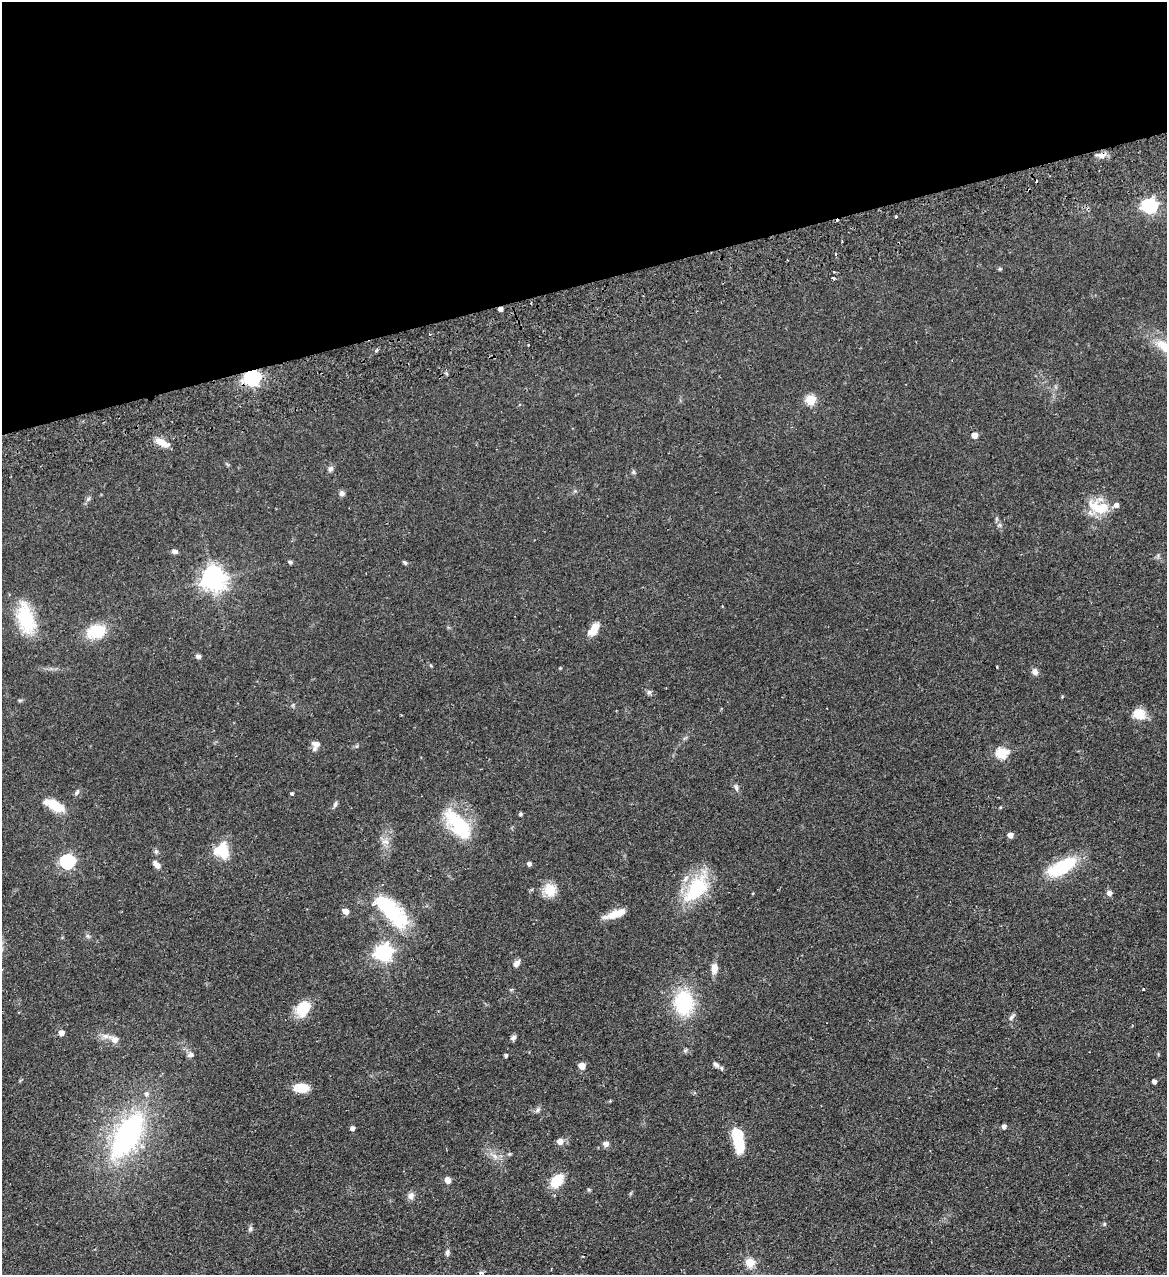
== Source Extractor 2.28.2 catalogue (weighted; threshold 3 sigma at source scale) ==
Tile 3 of 4 x 4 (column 3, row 1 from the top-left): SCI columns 2496-3660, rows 3875-5147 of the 5107 x 5203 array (HDU 1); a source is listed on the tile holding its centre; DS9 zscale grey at full resolution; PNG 1169 x 1277 px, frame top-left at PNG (2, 2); no overlay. Shown black and unused: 22% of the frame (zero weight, under 2 of 3 exposures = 3% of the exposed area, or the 3 px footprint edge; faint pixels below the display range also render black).
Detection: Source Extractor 2.28.2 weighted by HDU 2 'WHT'; one run over the whole footprint, this tile lists its part. Background 0.0555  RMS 0.005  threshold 0.0226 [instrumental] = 3 sigma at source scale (4.5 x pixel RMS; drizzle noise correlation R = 1.50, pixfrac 1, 0.05/0.05 arcsec/px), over >= 5 px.
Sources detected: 96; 4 inside a brighter object's white glare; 5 cosmic-ray / hot-pixel residue — not listed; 2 inside a brighter listed object's ellipse — not listed separately; the other 85 listed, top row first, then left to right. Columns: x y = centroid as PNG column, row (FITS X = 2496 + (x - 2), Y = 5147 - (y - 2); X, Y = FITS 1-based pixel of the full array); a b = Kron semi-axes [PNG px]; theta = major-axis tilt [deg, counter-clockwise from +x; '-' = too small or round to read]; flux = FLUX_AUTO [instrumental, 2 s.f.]
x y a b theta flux
1101 155 10 7 -7 2.7
1150 206 7 6 - 100
895 216 3 3 - 0.86
832 278 4 3 - 0.73
1166 348 37 13 -34 14
377 350 4 3 - 1.1
252 378 7 6 - 140
811 400 5 5 - 24
974 435 5 5 - 4
162 442 17 7 -28 5
330 469 8 6 64 1.5
633 472 6 5 - 0.8
342 493 7 7 - 1.4
88 499 6 4 45 0.9
1102 508 21 14 24 11
1000 525 6 5 - 0.99
174 551 7 5 -10 1.5
290 562 5 4 - 1
405 563 6 4 -39 0.83
213 579 8 7 - 370
26 618 40 19 -76 22
594 629 16 8 58 6.1
96 632 19 14 14 16
198 656 6 5 - 1.2
997 667 3 2 - 0.4
1035 672 8 7 - 2.1
649 692 6 6 - 1.1
1062 697 4 3 - 0.44
20 700 6 4 1 0.61
1139 714 14 12 -19 7.4
316 744 12 8 -11 2.7
1002 753 6 5 - 36
736 787 10 5 -73 1.3
77 792 10 5 63 1
292 794 4 3 - 1.5
335 804 9 4 65 1
55 805 20 8 -28 13
521 814 4 4 - 0.8
453 818 40 24 -37 21
1010 835 4 4 - 3.5
385 842 12 6 -5 2
222 851 18 16 -56 13
67 861 6 6 - 87
156 864 10 6 -46 2.5
529 864 4 4 - 1.4
1062 867 29 12 29 29
696 888 42 22 53 27
550 890 16 15 - 7.7
1109 893 6 5 - 2.3
346 911 7 6 - 3
391 911 54 20 -45 35
615 914 25 7 20 7.3
384 952 7 7 - 160
517 963 9 6 49 2.3
714 968 15 8 87 3.3
1143 989 3 3 - 0.62
684 1003 23 17 -87 33
303 1009 18 13 48 12
1011 1017 10 5 49 1.2
61 1033 5 5 - 3.6
513 1038 7 6 - 1.4
114 1039 13 8 -31 3.5
190 1055 10 6 19 1.4
506 1055 4 4 - 0.92
716 1065 9 6 -32 1.6
582 1066 5 5 - 8.2
1154 1081 4 4 - 1.8
301 1088 16 9 -5 8.7
538 1110 8 5 47 1.1
1004 1126 4 4 - 1.8
352 1128 4 4 - 1.9
127 1135 49 22 59 94
560 1141 5 5 - 4.1
738 1142 27 12 -71 13
606 1144 7 7 - 1.8
509 1154 5 4 - 0.61
495 1156 12 5 -48 2.3
448 1180 5 5 - 5.7
557 1181 15 10 53 11
411 1196 9 7 76 2.4
1104 1224 5 4 - 0.71
250 1229 8 5 84 1
447 1252 9 5 81 1.3
750 1262 5 5 - 16
481 1273 6 4 1 0.74
Overlapping masked pixels (flux is a lower limit): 2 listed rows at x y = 1101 155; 252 378
Isophote crosses this tile's border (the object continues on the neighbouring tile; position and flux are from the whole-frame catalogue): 1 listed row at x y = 1166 348